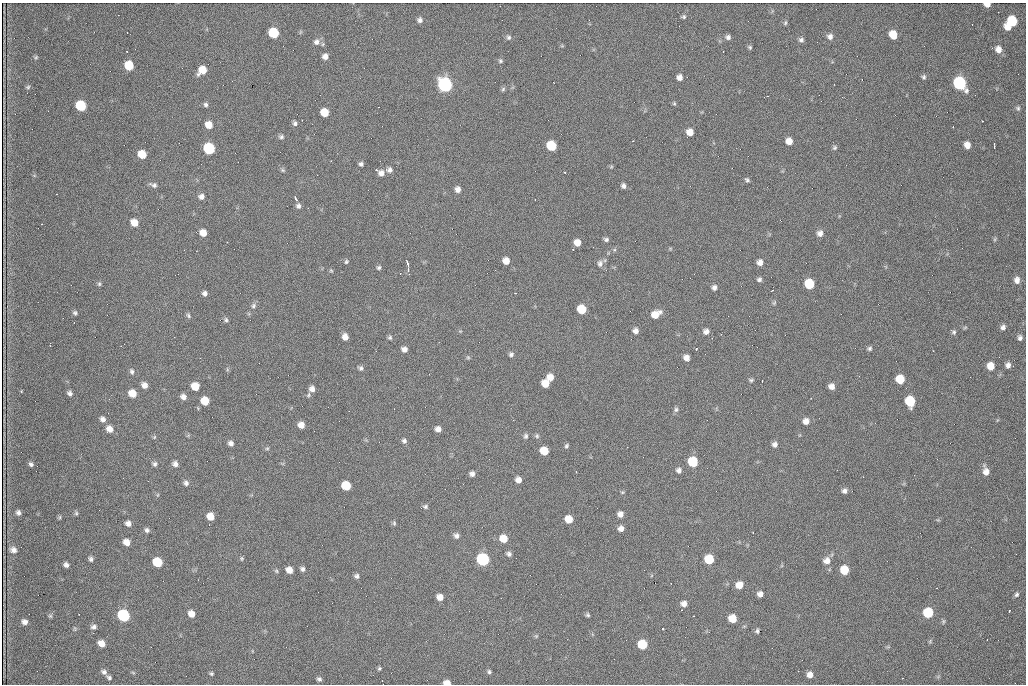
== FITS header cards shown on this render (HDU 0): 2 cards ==
NAXIS1  =                 1024 /fastest changing axis
NAXIS2  =                  682 /next to fastest changing axis

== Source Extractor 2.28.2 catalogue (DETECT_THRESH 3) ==
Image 1024 x 682 px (HDU 0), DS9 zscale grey, 1 PNG px = 1 image px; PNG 1028 x 686 px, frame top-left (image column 1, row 682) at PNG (2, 3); no overlay
Background 1850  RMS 30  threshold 88.6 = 3 sigma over >= 5 px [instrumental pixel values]
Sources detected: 217; all 217 listed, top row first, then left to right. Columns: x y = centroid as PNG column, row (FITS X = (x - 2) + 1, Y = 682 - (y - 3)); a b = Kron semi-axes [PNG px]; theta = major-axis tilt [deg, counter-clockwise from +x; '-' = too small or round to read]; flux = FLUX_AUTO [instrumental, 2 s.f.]
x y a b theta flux
987 4 5 4 - 14000
684 17 5 5 - 3400
420 20 6 6 - 6500
1012 21 7 7 - 84000
785 23 7 4 72 3000
1008 27 7 5 -33 18000
273 33 7 6 - 100000
893 35 7 6 - 35000
830 36 7 7 - 8300
509 37 6 6 - 4600
728 37 6 6 - 5900
801 40 6 6 - 5300
316 42 9 8 - 9600
750 47 5 5 - 3100
998 49 9 7 -71 14000
325 56 6 6 - 10000
36 57 5 5 - 2800
500 61 6 6 - 3800
129 65 7 6 - 60000
202 70 8 6 44 32000
679 77 6 6 - 9600
924 77 6 5 - 3900
960 83 8 7 - 300000
445 85 8 7 - 560000
28 87 6 5 - 3000
503 89 6 6 - 3300
767 96 2 2 - 1100
821 101 2 2 - 890
674 103 5 4 - 2600
206 105 6 6 - 4400
81 106 7 6 - 110000
1018 108 7 6 - 4100
324 112 6 6 - 34000
302 120 2 2 - 1100
982 121 3 2 - 3400
295 123 6 5 - 4900
209 125 6 6 - 23000
953 127 2 2 - 1100
690 132 6 6 - 19000
281 137 6 5 - 4600
633 141 2 2 - 1200
789 141 6 6 - 18000
967 145 6 5 - 15000
994 145 6 2 -90 3800
551 146 7 6 - 82000
209 148 7 6 - 170000
834 148 6 5 - 3600
142 154 7 6 - 41000
361 164 5 5 - 4900
611 167 6 4 19 2300
283 170 6 5 - 3100
376 170 3 2 - 2600
389 170 8 7 - 7200
564 172 3 2 - 1400
381 173 7 6 - 9900
747 180 6 4 -45 3700
153 185 10 6 -16 6400
623 186 6 5 - 5900
458 189 6 6 - 9900
201 197 6 6 - 8300
295 199 5 2 - 4600
298 206 6 5 - 5900
134 223 7 6 - 24000
203 233 6 5 - 21000
820 233 7 6 - 9600
606 239 6 5 - 4600
995 239 6 4 71 2500
227 242 3 2 - 2600
577 242 6 6 - 17000
573 250 3 2 - 1300
506 261 6 6 - 17000
346 262 5 4 - 3000
760 262 6 6 - 10000
407 263 6 3 -71 5500
600 263 9 7 82 7900
379 268 6 5 - 3500
408 270 4 3 - 5900
331 271 6 4 -2 2200
400 273 2 2 - 1300
694 274 2 2 - 900
759 279 5 5 - 4700
1017 280 8 6 -85 10000
99 284 6 5 - 3300
809 284 7 6 - 83000
714 287 6 5 - 6400
772 290 3 2 - 1800
205 293 5 5 - 6600
515 293 2 2 - 1500
774 303 7 4 45 2800
253 306 7 6 - 5200
582 309 7 6 - 57000
75 313 6 5 - 3800
656 314 9 7 31 26000
188 315 7 5 -60 3900
226 320 6 5 - 3900
965 327 6 3 20 2300
1003 327 6 6 - 6700
635 331 6 6 - 8600
706 331 7 6 - 8900
954 332 6 6 - 4100
721 334 3 2 - 3700
345 337 6 5 - 13000
390 337 6 5 - 3500
1020 338 6 5 - 5600
870 348 5 5 - 4100
404 349 6 5 - 9400
696 349 3 2 - 2300
511 354 6 6 - 4900
468 357 6 5 - 2700
686 358 6 5 - 11000
1008 365 8 7 - 9400
991 366 7 6 - 25000
361 368 6 6 - 4800
132 371 7 5 -77 5100
550 377 6 6 - 17000
900 379 7 6 - 49000
751 380 6 4 -1 3400
762 381 2 2 - 1300
545 383 6 6 - 29000
144 385 6 6 - 12000
195 386 6 6 - 30000
831 386 6 6 - 11000
312 389 6 6 - 10000
70 393 5 5 - 5800
132 393 7 6 - 29000
308 395 7 5 52 3400
183 397 6 5 - 8900
205 401 6 6 - 37000
910 401 8 6 -80 93000
676 409 7 6 - 4600
103 419 7 6 - 8400
806 421 7 6 - 11000
301 425 6 6 - 15000
109 429 7 6 - 15000
438 429 5 5 - 11000
526 436 7 5 76 4500
537 436 6 6 - 3800
154 437 5 5 - 2400
404 441 6 5 - 5300
231 443 5 5 - 7700
775 444 6 6 - 7300
566 446 6 4 59 3500
267 448 6 4 1 2800
544 451 6 6 - 41000
693 462 7 6 - 92000
31 464 6 5 - 4900
155 464 6 6 - 4700
175 464 6 5 - 8600
679 470 6 6 - 6800
986 471 10 6 -77 14000
576 472 3 2 - 2600
472 474 6 5 - 7000
518 480 6 6 - 12000
186 483 7 6 - 5900
346 486 7 6 - 70000
844 491 7 7 - 6700
622 492 5 3 - 2100
157 495 5 3 - 2000
425 507 6 6 - 4100
99 510 2 2 - 950
18 512 6 5 - 6000
76 513 5 5 - 2900
620 514 6 6 - 10000
210 516 6 6 - 23000
60 517 6 4 90 2400
569 519 6 6 - 34000
128 523 6 6 - 9400
394 523 7 5 -89 3200
621 528 6 6 - 9500
147 530 6 6 - 5300
456 536 7 6 - 7200
503 538 7 6 - 31000
127 542 6 6 - 16000
13 550 8 6 -19 9800
509 554 6 5 - 5500
242 558 6 5 - 2900
91 559 6 5 - 4900
483 559 7 7 - 280000
709 559 7 6 - 67000
827 561 9 8 - 14000
157 562 7 6 - 75000
66 565 5 4 - 7100
302 569 6 5 - 5700
289 570 6 5 - 17000
844 570 7 6 - 47000
276 571 6 5 - 2700
357 576 6 5 - 5400
739 585 7 6 - 18000
760 594 6 6 - 10000
1016 594 7 5 58 4200
440 597 6 5 - 15000
684 604 7 6 - 11000
1009 611 4 2 - 3600
928 613 7 6 - 96000
191 614 7 6 - 17000
123 615 7 6 - 250000
588 615 5 4 - 3400
50 616 6 5 - 2800
732 618 6 6 - 34000
943 621 7 4 83 3000
25 622 6 5 - 9000
94 627 7 6 - 6300
663 629 3 2 - 4600
757 631 6 4 83 3700
536 636 6 4 45 2400
930 641 6 4 48 2500
101 643 6 5 - 19000
642 644 7 6 - 67000
379 668 5 4 - 2900
104 672 7 6 - 6700
489 672 5 5 - 3600
211 673 6 5 - 3100
810 675 6 5 - 12000
109 677 5 4 - 4200
902 678 3 2 - 3600
319 679 5 4 - 4400
447 683 7 4 -6 13000
At the frame edge (FLAGS 8, measured only in part): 2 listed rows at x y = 987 4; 447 683